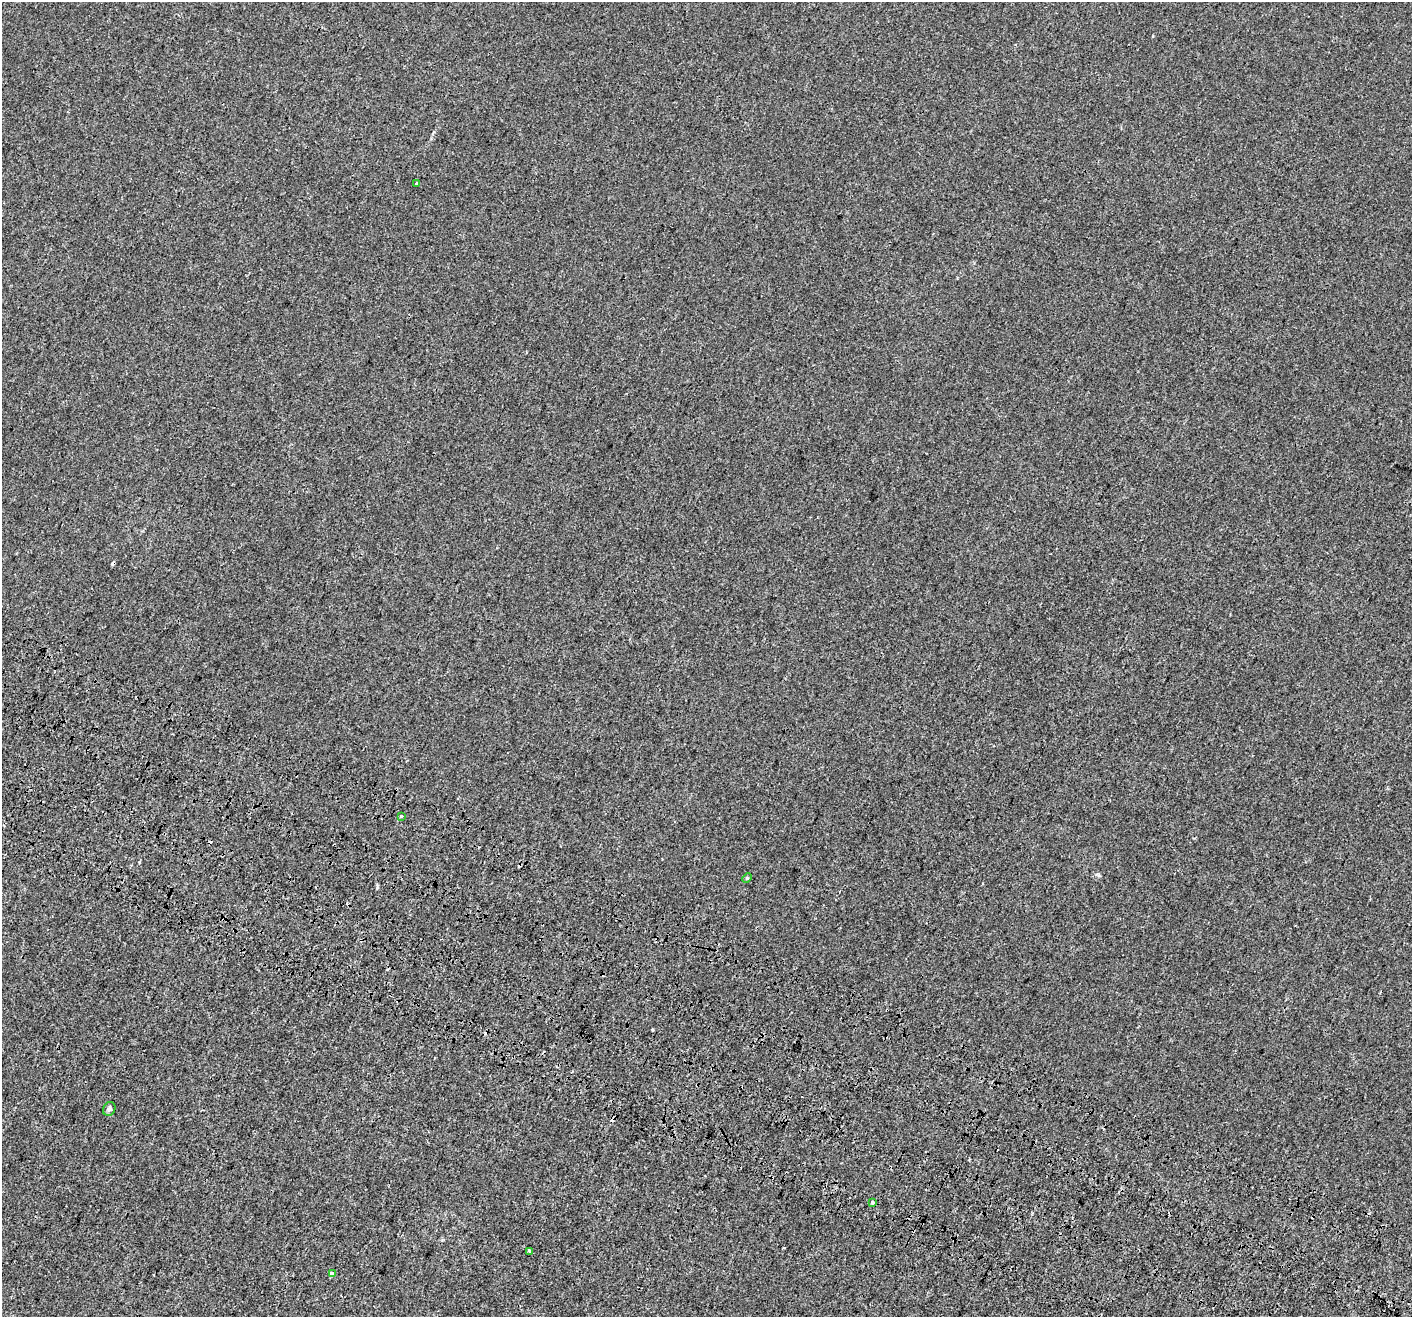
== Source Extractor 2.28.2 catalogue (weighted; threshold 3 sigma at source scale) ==
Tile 6 of 4 x 4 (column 2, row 2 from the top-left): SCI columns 1479-2888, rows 3010-4324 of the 5769 x 5954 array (HDU 1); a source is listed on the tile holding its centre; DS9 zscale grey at full resolution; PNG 1414 x 1319 px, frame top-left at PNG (2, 2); each listed source drawn as its Kron ellipse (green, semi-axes under 4 px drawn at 4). Shown black and unused: <1% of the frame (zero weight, under 3 of 4 exposures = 6% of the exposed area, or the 3 px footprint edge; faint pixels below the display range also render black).
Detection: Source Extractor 2.28.2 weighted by HDU 2 'WHT'; one run over the whole footprint, this tile lists its part. Background 1.16e-04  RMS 0.0016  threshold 0.00729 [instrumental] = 3 sigma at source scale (4.5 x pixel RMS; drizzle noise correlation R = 1.50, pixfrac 1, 0.0396/0.0396 arcsec/px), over >= 5 px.
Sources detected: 14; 7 cosmic-ray / hot-pixel residue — neither listed nor drawn; the other 7 listed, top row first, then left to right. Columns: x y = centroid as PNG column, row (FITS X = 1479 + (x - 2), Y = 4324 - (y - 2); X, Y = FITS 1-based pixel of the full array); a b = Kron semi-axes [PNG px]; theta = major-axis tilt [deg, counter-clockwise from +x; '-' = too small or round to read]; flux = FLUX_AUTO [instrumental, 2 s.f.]
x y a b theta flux
417 184 3 3 - 0.48
401 816 3 3 - 0.71
747 878 5 3 - 0.16
109 1109 7 6 - 0.45
872 1202 3 3 - 0.42
529 1251 3 3 - 0.39
332 1274 3 3 - 0.94